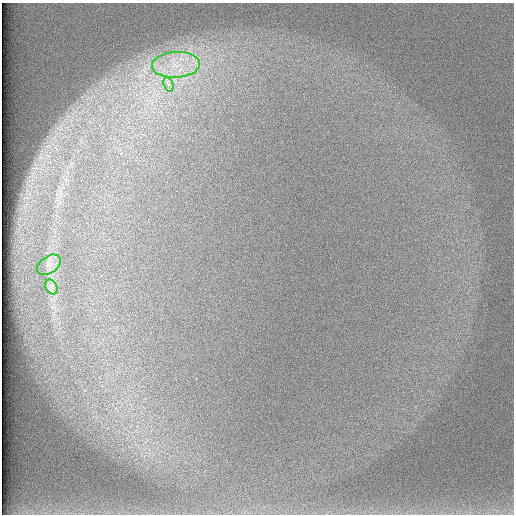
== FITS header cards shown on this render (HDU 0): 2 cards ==
NAXIS1  =                  512 /
NAXIS2  =                  512 /

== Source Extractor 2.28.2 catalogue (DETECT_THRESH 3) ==
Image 512 x 512 px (HDU 0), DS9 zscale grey, 1 PNG px = 1 image px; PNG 516 x 516 px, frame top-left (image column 1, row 512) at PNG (2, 3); each listed source drawn as its Kron ellipse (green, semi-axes under 4 px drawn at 4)
Background 98.4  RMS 3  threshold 8.85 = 3 sigma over >= 5 px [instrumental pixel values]
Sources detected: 4; all 4 listed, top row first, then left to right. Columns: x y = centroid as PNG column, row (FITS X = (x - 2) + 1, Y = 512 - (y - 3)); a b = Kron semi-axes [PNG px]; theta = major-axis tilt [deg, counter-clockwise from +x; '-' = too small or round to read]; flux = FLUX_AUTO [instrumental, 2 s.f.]
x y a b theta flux
176 65 24 13 3 6500
168 84 7 4 -71 660
49 265 13 8 35 1200
51 287 8 5 -60 710